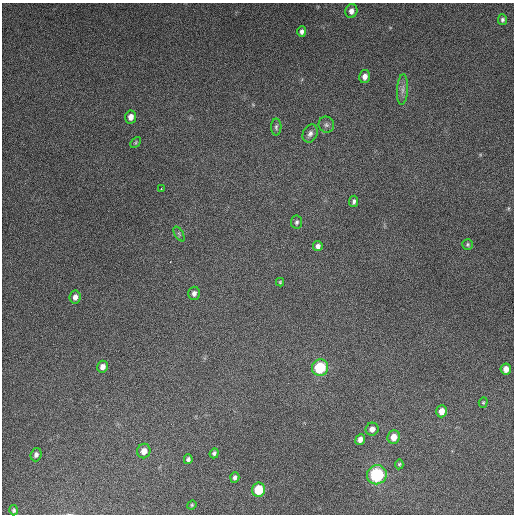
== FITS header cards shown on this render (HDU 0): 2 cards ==
NAXIS1  =                  512
NAXIS2  =                  512

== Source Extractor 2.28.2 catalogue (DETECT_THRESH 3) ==
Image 512 x 512 px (HDU 0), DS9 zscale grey, 1 PNG px = 1 image px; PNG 516 x 516 px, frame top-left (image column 1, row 512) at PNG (2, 3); each listed source drawn as its Kron ellipse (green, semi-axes under 4 px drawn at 4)
Background 5280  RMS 320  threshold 965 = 3 sigma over >= 5 px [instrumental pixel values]
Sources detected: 37; all 37 listed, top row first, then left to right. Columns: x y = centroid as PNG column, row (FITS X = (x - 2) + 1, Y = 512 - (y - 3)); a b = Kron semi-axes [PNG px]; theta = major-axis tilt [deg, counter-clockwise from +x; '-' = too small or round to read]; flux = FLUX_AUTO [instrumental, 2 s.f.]
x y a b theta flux
351 11 7 6 - 1.0e+05
502 20 5 4 - 4.5e+04
302 32 5 4 - 7.4e+04
365 76 6 5 - 1.3e+05
402 89 15 5 86 1.1e+05
131 117 6 5 - 1.4e+05
326 125 8 7 - 7.1e+04
276 127 8 5 90 4.5e+04
310 134 9 7 64 8.6e+04
136 142 6 4 47 2.7e+04
161 189 2 2 - 1.5e+04
354 201 6 4 84 5.3e+04
297 222 6 5 - 4.5e+04
179 234 8 3 -59 3.2e+04
468 244 5 5 - 3.5e+04
318 246 5 5 - 7.2e+04
280 282 4 4 - 2.6e+04
194 293 7 5 74 8.5e+04
75 297 6 5 - 1.0e+05
102 367 6 5 - 1.4e+05
320 368 8 8 - 1.1e+06
506 369 5 5 - 1.6e+05
483 402 5 4 - 2.5e+04
442 411 6 5 - 1.8e+05
372 429 6 6 - 1.2e+05
394 437 7 6 - 2.2e+05
360 439 6 4 67 1.1e+05
144 451 7 6 - 1.8e+05
214 453 5 4 - 4.9e+04
36 455 7 5 71 7.2e+04
188 459 5 4 - 5.8e+04
399 464 5 4 - 3.1e+04
377 475 10 9 - 1.6e+06
235 477 5 4 - 5.8e+04
259 490 7 6 - 6.8e+05
192 505 5 4 - 2.6e+04
14 510 5 4 - 4.0e+04